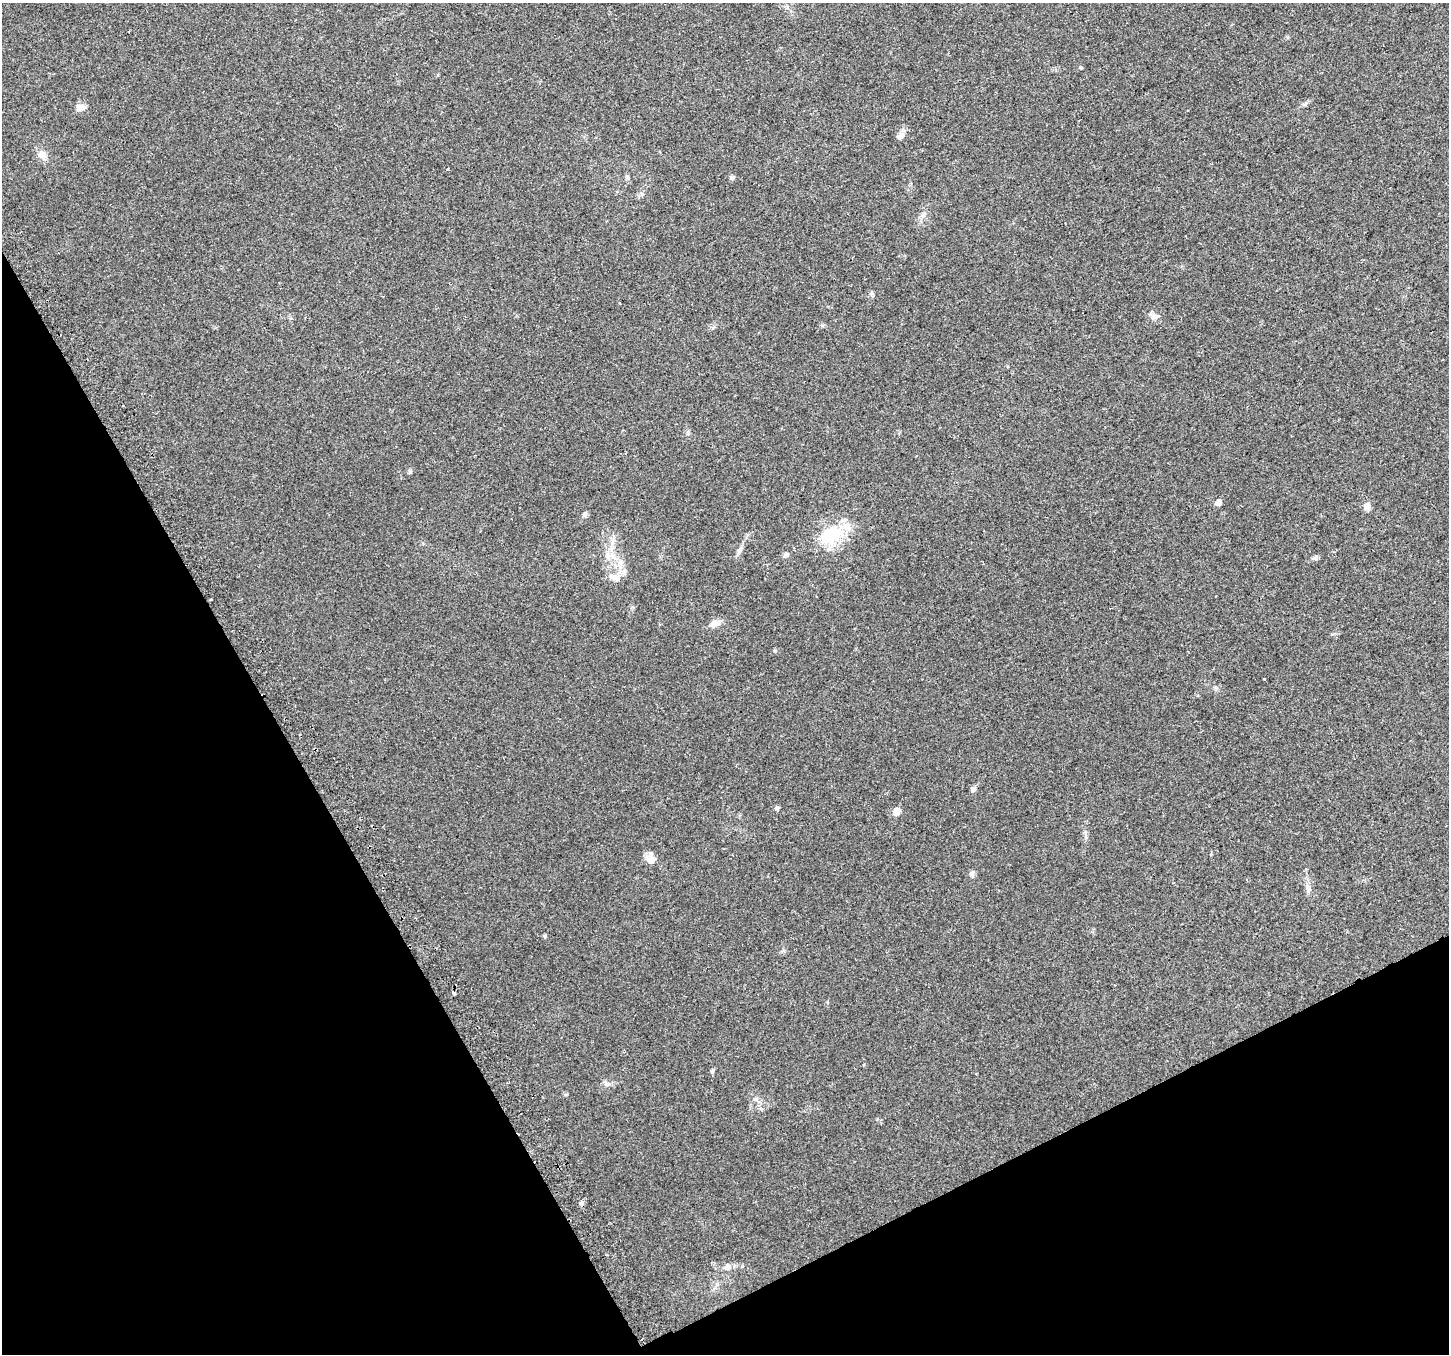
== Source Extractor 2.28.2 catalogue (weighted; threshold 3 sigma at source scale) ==
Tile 14 of 4 x 4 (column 2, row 4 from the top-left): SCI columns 1476-2922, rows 121-1472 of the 5848 x 5706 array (HDU 1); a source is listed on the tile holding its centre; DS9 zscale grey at full resolution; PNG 1451 x 1356 px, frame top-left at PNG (2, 3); no overlay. Shown black and unused: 27% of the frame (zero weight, under 2 of 3 exposures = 2% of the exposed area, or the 3 px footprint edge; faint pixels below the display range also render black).
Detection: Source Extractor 2.28.2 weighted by HDU 2 'WHT'; one run over the whole footprint, this tile lists its part. Background 0.0511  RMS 0.0081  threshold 0.0365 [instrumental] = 3 sigma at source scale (4.5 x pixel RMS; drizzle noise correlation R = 1.50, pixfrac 1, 0.0396/0.0396 arcsec/px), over >= 5 px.
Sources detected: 34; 2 cosmic-ray / hot-pixel residue — not listed; the other 32 listed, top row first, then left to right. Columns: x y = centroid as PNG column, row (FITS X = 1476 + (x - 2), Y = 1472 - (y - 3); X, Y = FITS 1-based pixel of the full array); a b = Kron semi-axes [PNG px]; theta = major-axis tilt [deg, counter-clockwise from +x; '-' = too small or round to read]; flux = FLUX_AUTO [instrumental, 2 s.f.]
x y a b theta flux
81 107 10 7 5 6.2
900 136 11 8 34 3.4
42 154 11 10 - 5.1
448 169 3 2 - 1.1
627 177 7 5 -68 1.5
732 178 6 5 - 1.3
1153 316 13 8 -24 3.8
410 472 6 5 - 1.1
1218 503 5 5 - 4.8
1367 506 11 7 -84 3.2
585 515 7 6 - 1.9
830 535 29 21 54 35
740 550 10 6 64 2.9
786 555 6 6 - 2
1315 557 7 5 29 1.6
608 558 11 5 -66 3
620 562 7 6 - 3.1
616 577 10 7 -7 4.3
210 599 3 3 - 1.8
715 623 14 8 21 6.1
1264 679 3 3 - 1.4
973 789 8 5 74 1.9
777 808 6 5 - 1.2
896 811 8 7 - 6
651 858 17 8 -79 5.6
972 874 11 5 90 2
1308 889 11 6 -78 2.9
545 936 6 4 90 0.93
712 1071 6 5 - 1.2
756 1099 6 5 - 1.5
582 1203 6 5 - 1.5
728 1267 9 8 - 3.7
Unlisted compact peaks at least as high as the median listed source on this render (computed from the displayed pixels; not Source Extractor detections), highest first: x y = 775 651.